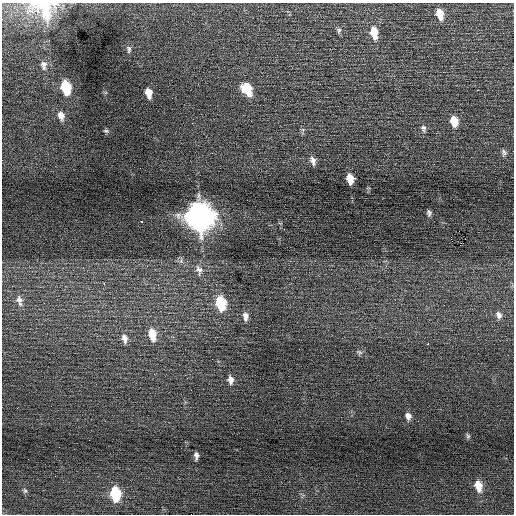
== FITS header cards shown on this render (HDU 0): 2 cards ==
NAXIS1  =                  512 / Axis length
NAXIS2  =                  512 / Axis length

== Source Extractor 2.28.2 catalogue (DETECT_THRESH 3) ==
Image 512 x 512 px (HDU 0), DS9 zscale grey, 1 PNG px = 1 image px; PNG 516 x 516 px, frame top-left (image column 1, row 512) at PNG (2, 3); no overlay
Background 0.0474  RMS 0.77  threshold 2.31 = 3 sigma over >= 5 px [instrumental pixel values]
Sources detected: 43; all 43 listed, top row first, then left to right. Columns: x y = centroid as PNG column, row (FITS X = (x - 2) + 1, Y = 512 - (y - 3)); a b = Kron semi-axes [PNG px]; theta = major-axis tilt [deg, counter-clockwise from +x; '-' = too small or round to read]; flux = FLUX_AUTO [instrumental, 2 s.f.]
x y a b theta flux
55 4 14 6 -3 220
44 9 33 22 -24 2200
440 14 11 7 -77 690
339 30 7 6 - 120
374 33 13 8 -79 810
129 49 10 6 -87 150
44 65 13 9 -81 270
66 87 11 7 -76 2600
247 89 14 9 -56 1200
478 90 2 2 - 360
149 93 9 6 -76 540
61 116 13 8 -76 370
454 121 11 8 -79 780
192 123 2 2 - 92
423 128 11 7 -76 180
106 131 7 4 -9 85
504 152 9 6 -80 160
313 161 11 6 -70 270
350 179 9 6 -79 680
429 213 7 4 -84 130
199 216 14 11 -73 55000
141 221 3 3 - 270
284 229 2 2 - 160
451 237 4 2 - 200
181 261 6 5 - 130
199 270 15 10 -69 400
104 283 3 3 - 65
19 300 12 10 -73 360
221 303 12 8 -80 2800
499 315 11 8 -69 270
245 316 12 7 -88 290
152 334 14 8 -80 810
124 338 12 7 -78 290
428 344 3 3 - 82
359 352 10 6 -22 140
230 380 10 7 -81 300
408 416 9 7 -65 250
418 421 2 2 - 80
468 436 7 5 -64 86
196 456 7 4 -90 180
478 486 12 7 -77 660
25 491 7 6 - 100
115 494 11 7 -84 2600
At the frame edge (FLAGS 8, measured only in part): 2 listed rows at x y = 55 4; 44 9